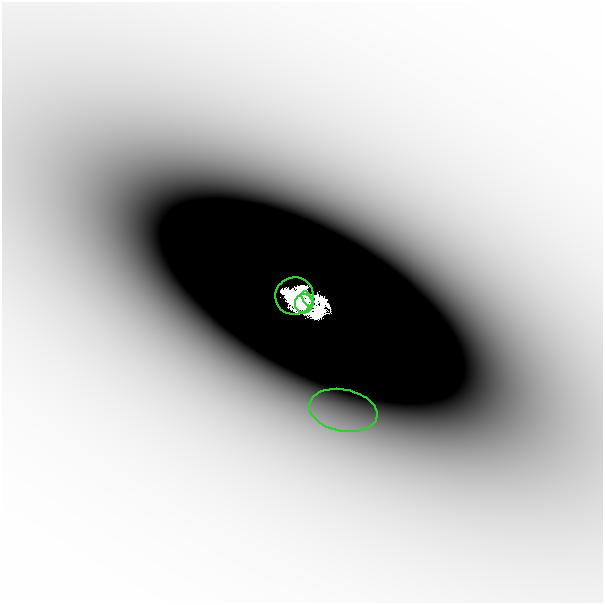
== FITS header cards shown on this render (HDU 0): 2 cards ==
NAXIS1  =                  601
NAXIS2  =                  601

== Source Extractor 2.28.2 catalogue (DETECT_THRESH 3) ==
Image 601 x 601 px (HDU 0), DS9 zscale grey, 1 PNG px = 1 image px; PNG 605 x 605 px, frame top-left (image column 1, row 601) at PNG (2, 2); each listed source drawn as its Kron ellipse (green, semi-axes under 4 px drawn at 4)
Background -6.09e-05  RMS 1.6e-05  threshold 4.70e-05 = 3 sigma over >= 5 px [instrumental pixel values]
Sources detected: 6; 2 with non-positive FLUX_AUTO (blend fragments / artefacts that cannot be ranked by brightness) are neither listed nor drawn; the other 4 listed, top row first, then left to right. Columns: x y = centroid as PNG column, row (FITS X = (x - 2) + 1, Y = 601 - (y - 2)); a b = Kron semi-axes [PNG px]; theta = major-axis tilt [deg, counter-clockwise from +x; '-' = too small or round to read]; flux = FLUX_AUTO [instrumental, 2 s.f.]
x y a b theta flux
294 296 19 18 - 2.4
308 299 9 4 -59 0.26
304 304 10 9 - 2.5
343 410 34 21 -11 0.08
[2 non-positive-flux detections neither listed nor drawn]